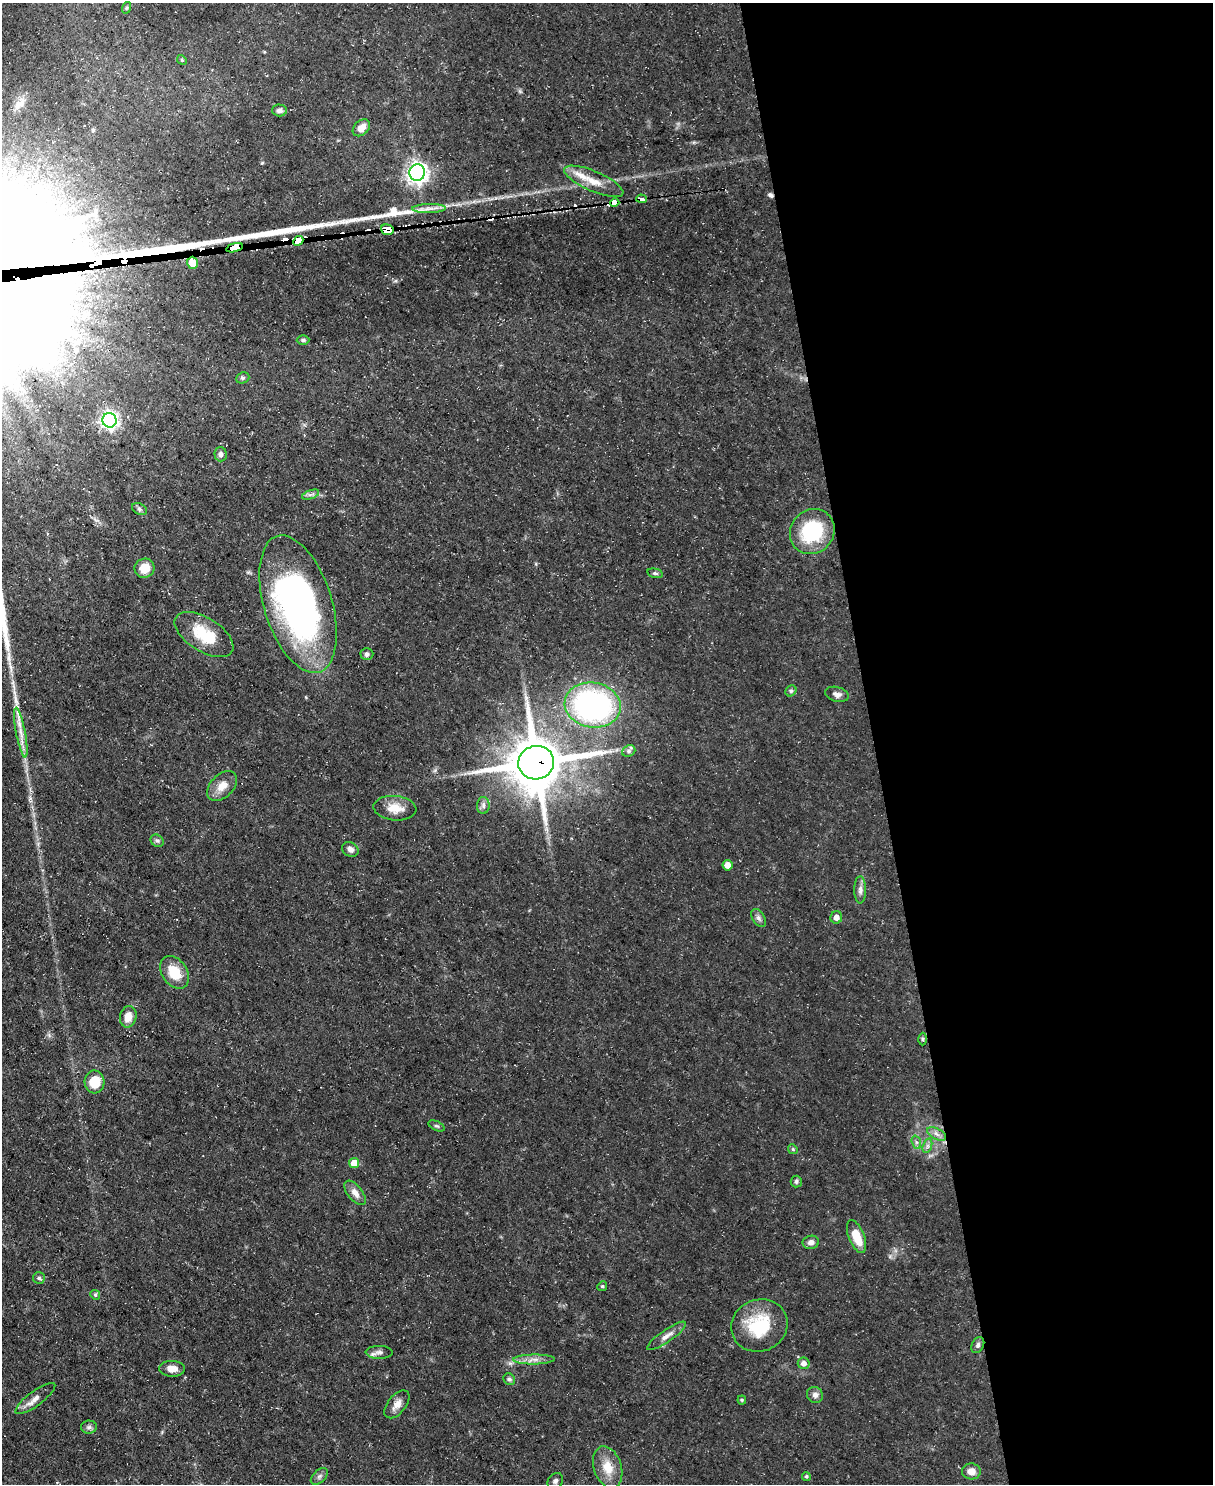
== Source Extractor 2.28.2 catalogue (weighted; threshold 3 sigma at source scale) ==
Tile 8 of 4 x 3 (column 4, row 2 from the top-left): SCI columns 3635-4845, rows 1726-3207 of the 4845 x 4820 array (HDU 1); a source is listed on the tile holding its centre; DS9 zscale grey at full resolution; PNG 1215 x 1486 px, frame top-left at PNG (2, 3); each listed source drawn as its Kron ellipse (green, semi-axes under 4 px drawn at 4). Shown black and unused: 28% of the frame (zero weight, under 3 of 5 exposures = <1% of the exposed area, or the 3 px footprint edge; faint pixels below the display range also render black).
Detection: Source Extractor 2.28.2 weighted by HDU 2 'WHT'; one run over the whole footprint, this tile lists its part. Background 0.0572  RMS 0.0044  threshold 0.02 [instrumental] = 3 sigma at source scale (4.5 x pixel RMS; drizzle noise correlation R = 1.50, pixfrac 1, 0.05/0.05 arcsec/px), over >= 5 px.
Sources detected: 85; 1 inside a brighter object's white glare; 5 cosmic-ray / hot-pixel residue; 1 long thin detection or spike segment (spike, bleed or trail) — neither listed nor drawn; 3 inside a brighter listed object's ellipse — not listed separately; the other 75 listed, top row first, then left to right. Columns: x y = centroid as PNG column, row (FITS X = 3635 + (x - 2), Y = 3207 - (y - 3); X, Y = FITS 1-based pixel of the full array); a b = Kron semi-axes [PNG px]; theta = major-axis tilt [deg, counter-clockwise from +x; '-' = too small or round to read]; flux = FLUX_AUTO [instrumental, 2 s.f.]
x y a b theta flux
126 8 6 4 72 0.56
182 60 5 4 - 0.53
279 110 7 6 - 1.8
361 128 10 7 42 4.3
417 173 8 7 - 270
594 181 32 10 -23 7.4
641 199 5 3 - 36
615 202 5 3 - 270
429 209 17 4 1 2.7
387 230 6 5 - 250
298 241 5 4 - 1300
234 248 9 4 15 1800
192 263 6 5 - 11
303 340 6 4 1 0.86
243 378 7 5 21 0.9
109 420 7 7 - 170
221 454 7 6 - 1.5
310 495 9 4 19 1.2
139 509 8 5 -28 1
812 531 23 21 48 29
144 568 10 9 - 6.9
655 573 8 4 -13 0.84
298 604 71 34 -73 170
204 634 33 17 -32 16
367 654 6 6 - 1.3
791 691 6 5 - 0.8
837 694 12 7 -15 2.1
593 705 28 22 -10 110
21 733 25 4 -79 4.6
629 751 7 5 22 1
536 763 18 16 15 2400
222 786 17 11 45 5.3
483 805 8 6 89 1.6
395 808 21 12 -6 6.9
157 841 7 5 -41 0.99
350 849 8 7 - 2.3
728 865 5 5 - 3.5
860 890 13 6 89 2.1
836 917 6 6 - 2.7
758 918 10 6 -59 1.5
174 972 18 12 -56 11
128 1017 11 8 77 5
923 1039 6 4 -89 0.68
95 1082 11 10 - 11
437 1126 9 4 -25 0.86
937 1134 10 5 -27 2
916 1142 7 4 -71 1.1
927 1146 7 4 71 1.1
793 1149 5 4 - 0.55
354 1163 5 5 - 5.9
796 1181 6 5 - 0.93
355 1193 14 7 -52 3.1
856 1236 17 7 -68 9.5
811 1242 8 6 9 2
39 1278 6 6 - 0.89
602 1286 5 4 - 0.57
95 1295 5 4 - 0.65
759 1325 28 26 22 23
667 1336 23 6 35 3.2
978 1345 8 6 64 1.3
379 1352 13 6 -1 1.9
534 1359 21 5 1 3.1
804 1363 6 5 - 2.2
172 1369 13 8 -3 3.9
509 1379 6 5 - 1.1
815 1395 8 7 - 1.9
35 1398 24 7 36 3.6
742 1400 4 4 - 0.5
397 1404 16 9 51 3.5
89 1427 8 6 2 1.3
608 1467 21 14 -72 8.2
971 1471 9 8 - 4
319 1476 10 6 44 1.5
806 1476 4 4 - 0.7
555 1481 9 7 49 1.4
Overlapping masked pixels (flux is a lower limit): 7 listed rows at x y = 641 199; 615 202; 387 230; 298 241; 234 248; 192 263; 536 763